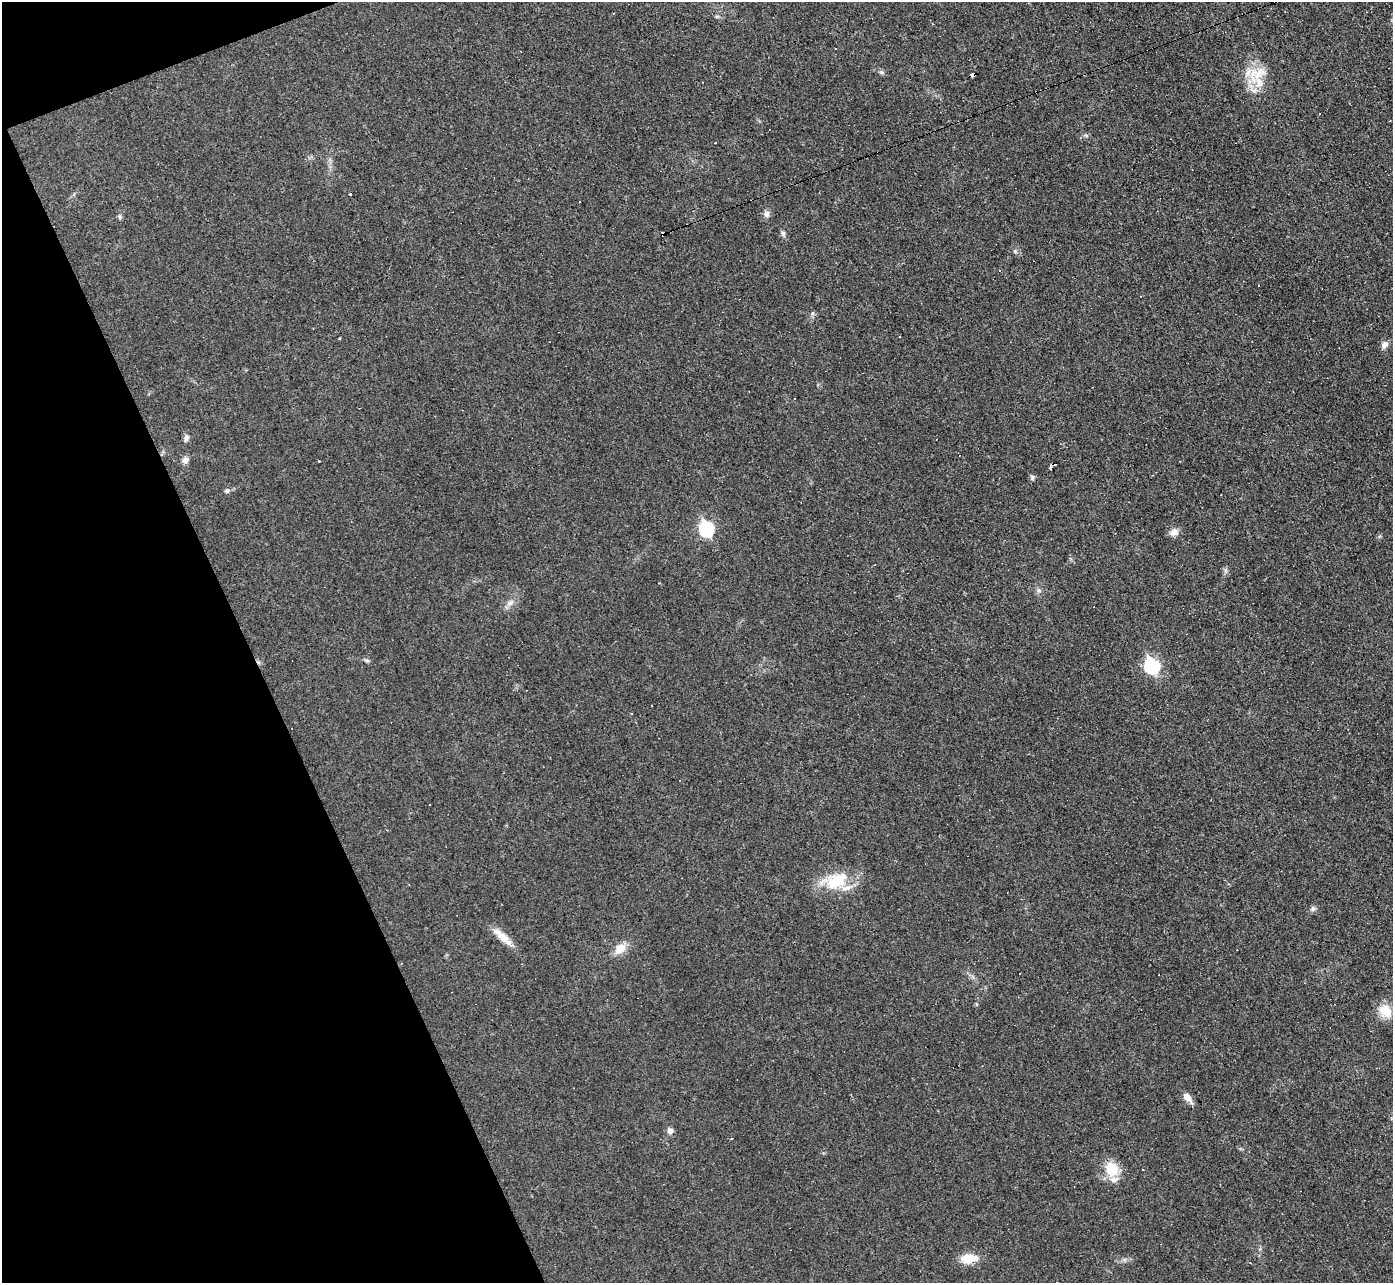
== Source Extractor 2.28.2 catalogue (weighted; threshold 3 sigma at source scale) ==
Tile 5 of 4 x 4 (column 1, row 2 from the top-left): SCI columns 1-1391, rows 2712-3992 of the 5565 x 5552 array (HDU 1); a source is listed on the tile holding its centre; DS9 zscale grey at full resolution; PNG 1395 x 1285 px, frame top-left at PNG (2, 2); no overlay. Shown black and unused: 19% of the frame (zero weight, under 3 of 4 exposures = <1% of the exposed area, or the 3 px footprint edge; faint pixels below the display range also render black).
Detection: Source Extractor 2.28.2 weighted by HDU 2 'WHT'; one run over the whole footprint, this tile lists its part. Background 0.0568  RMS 0.005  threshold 0.0223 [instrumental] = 3 sigma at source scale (4.5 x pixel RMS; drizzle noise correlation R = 1.50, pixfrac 1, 0.05/0.05 arcsec/px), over >= 5 px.
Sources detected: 47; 10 cosmic-ray / hot-pixel residue — not listed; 2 inside a brighter listed object's ellipse — not listed separately; the other 35 listed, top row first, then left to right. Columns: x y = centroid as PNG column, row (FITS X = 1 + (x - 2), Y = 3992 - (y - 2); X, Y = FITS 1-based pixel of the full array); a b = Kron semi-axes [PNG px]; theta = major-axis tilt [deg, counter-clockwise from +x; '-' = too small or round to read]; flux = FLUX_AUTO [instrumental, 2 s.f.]
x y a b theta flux
717 16 6 4 -1 0.74
881 72 6 5 - 0.92
1258 73 29 16 11 12
972 75 5 4 - 11
351 194 3 3 - 5.3
766 214 8 7 - 2
120 216 8 4 -81 0.9
783 233 8 6 -53 1.3
999 270 3 3 - 0.76
1141 296 3 2 - 0.3
812 313 6 5 - 0.9
899 336 3 2 - 0.51
1384 345 9 7 55 2.7
186 438 10 6 77 1.8
185 460 9 7 62 2.3
1050 467 8 4 56 1.3
1032 477 7 6 - 1.1
227 491 7 6 - 1.1
706 529 8 7 - 61
1174 532 11 9 26 3.2
1039 590 8 6 -1 1.3
510 603 10 6 26 2.1
366 660 8 3 -19 0.85
1152 666 8 7 - 70
835 882 30 22 19 19
1313 909 7 6 - 1.3
502 937 32 9 -42 6.9
620 949 17 11 45 6.1
1020 973 2 2 - 0.52
1385 1011 15 13 -58 9.1
1187 1097 12 7 -49 4.3
670 1131 6 6 - 2.5
731 1139 3 2 - 0.79
1112 1169 16 13 -69 13
969 1259 15 8 4 12
Overlapping masked pixels (flux is a lower limit): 1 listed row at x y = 972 75
Unlisted compact peaks at least as high as the median listed source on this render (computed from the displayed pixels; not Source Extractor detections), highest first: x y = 1015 251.